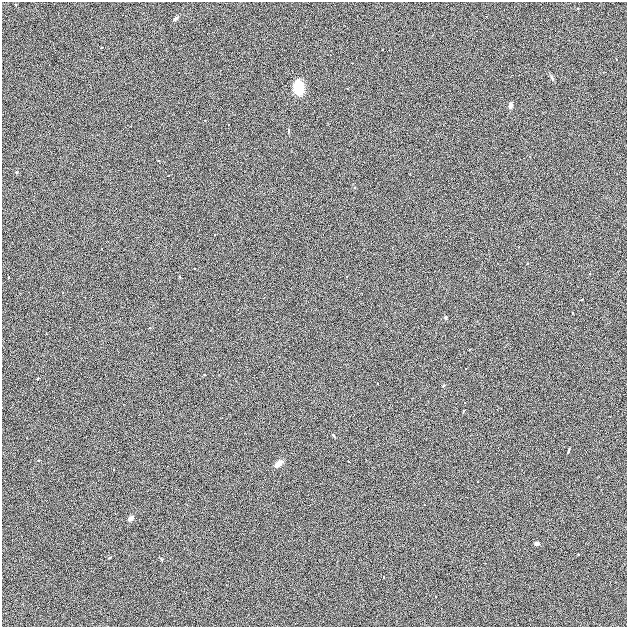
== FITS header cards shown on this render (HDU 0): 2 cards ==
NAXIS1  =                  625
NAXIS2  =                  625

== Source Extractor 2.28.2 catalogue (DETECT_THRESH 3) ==
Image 625 x 625 px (HDU 0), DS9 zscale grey, 1 PNG px = 1 image px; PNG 629 x 629 px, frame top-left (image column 1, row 625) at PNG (2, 2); no overlay
Background 1.51e-04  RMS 0.041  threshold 0.124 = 3 sigma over >= 5 px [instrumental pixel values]
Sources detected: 22; all 22 listed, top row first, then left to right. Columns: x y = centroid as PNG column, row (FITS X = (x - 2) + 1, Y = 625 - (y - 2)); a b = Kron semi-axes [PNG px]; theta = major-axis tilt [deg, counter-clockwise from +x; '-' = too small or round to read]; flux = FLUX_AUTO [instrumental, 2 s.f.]
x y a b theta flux
16 5 3 3 - 2.4
176 18 5 3 - 11
101 48 4 2 - 1.8
552 77 6 4 -51 6.5
299 88 9 7 -84 110
510 106 5 4 - 13
288 131 6 3 -89 3.6
16 172 4 4 - 3
582 299 3 2 - 2.7
445 317 4 4 - 4.9
205 375 3 2 - 2.4
38 378 3 3 - 7.5
443 385 5 4 - 3.3
464 411 4 2 - 2
334 436 3 3 - 8.2
568 450 5 2 - 4.5
278 463 7 5 40 23
130 518 5 4 - 14
537 543 4 4 - 8.8
109 558 3 3 - 3.3
161 559 4 3 - 3.1
384 577 3 2 - 2.2